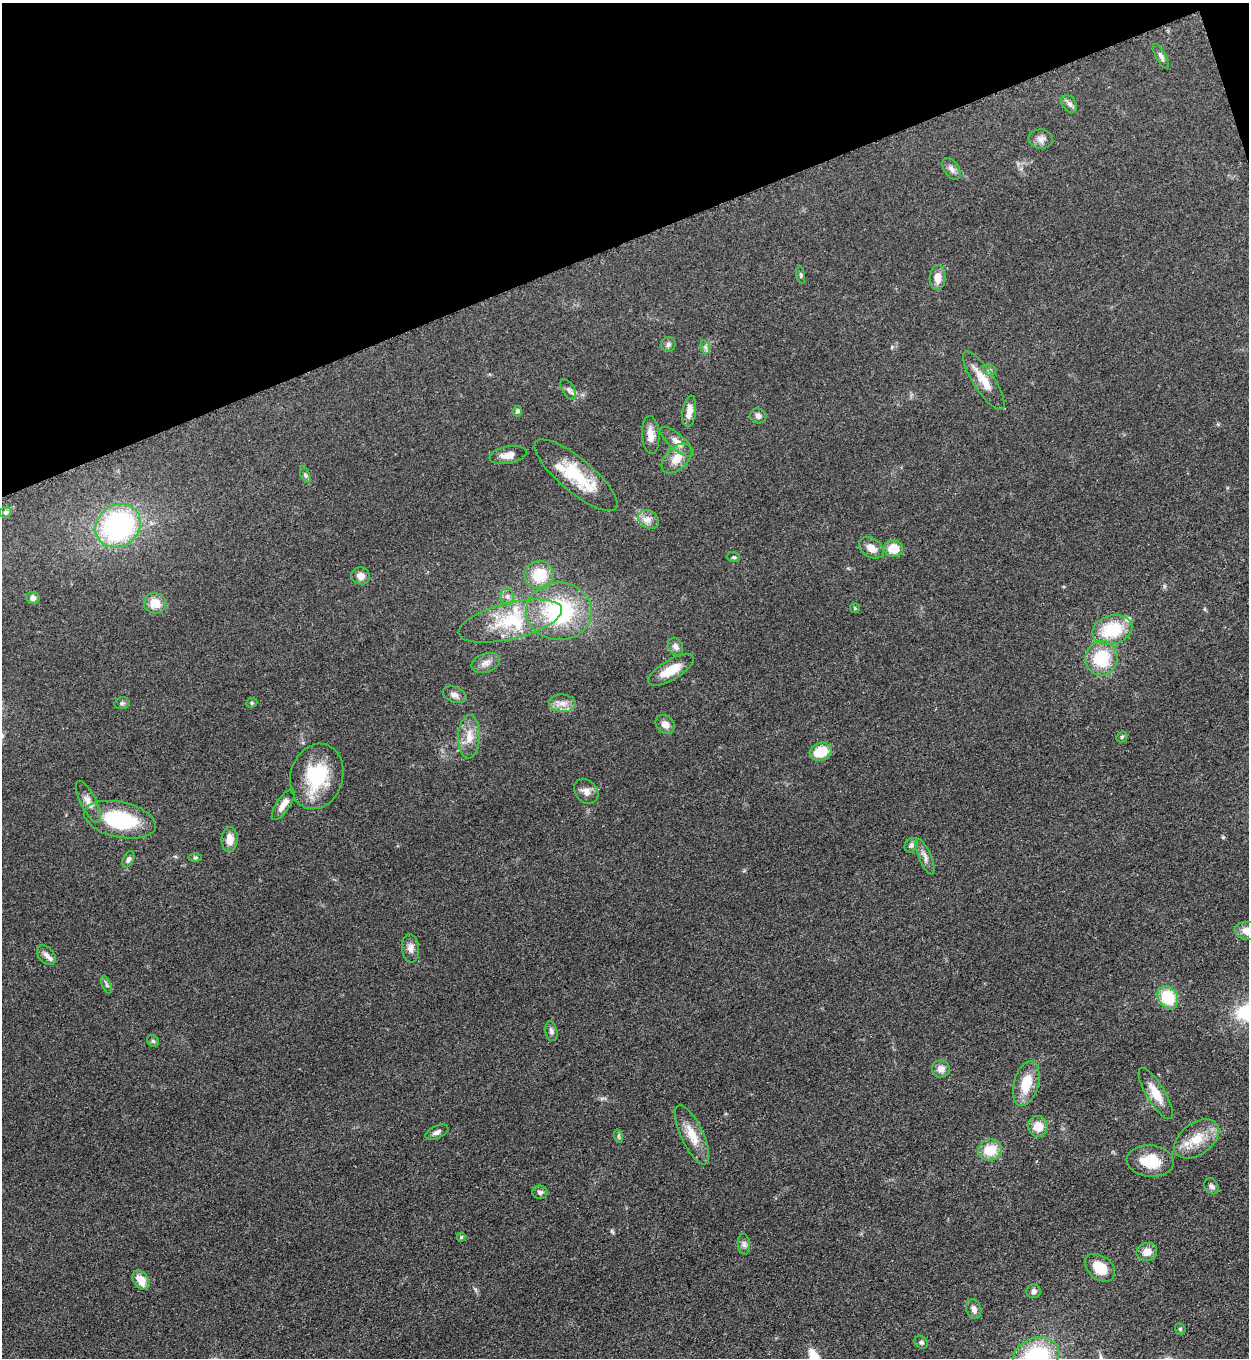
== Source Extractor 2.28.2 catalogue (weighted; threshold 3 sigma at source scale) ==
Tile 3 of 4 x 4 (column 3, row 1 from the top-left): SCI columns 2778-4024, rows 4077-5432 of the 5427 x 5440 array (HDU 1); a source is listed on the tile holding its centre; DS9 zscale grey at full resolution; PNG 1251 x 1360 px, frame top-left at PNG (2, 3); each listed source drawn as its Kron ellipse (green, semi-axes under 4 px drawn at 4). Shown black and unused: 18% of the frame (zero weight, under 3 of 5 exposures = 1% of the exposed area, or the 3 px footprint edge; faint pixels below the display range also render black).
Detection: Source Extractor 2.28.2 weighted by HDU 2 'WHT'; one run over the whole footprint, this tile lists its part. Background 0.063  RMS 0.0057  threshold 0.0256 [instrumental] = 3 sigma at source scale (4.5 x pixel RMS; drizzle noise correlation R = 1.50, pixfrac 1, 0.05/0.05 arcsec/px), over >= 5 px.
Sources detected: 90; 4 inside a brighter listed object's ellipse — not listed separately; the other 86 listed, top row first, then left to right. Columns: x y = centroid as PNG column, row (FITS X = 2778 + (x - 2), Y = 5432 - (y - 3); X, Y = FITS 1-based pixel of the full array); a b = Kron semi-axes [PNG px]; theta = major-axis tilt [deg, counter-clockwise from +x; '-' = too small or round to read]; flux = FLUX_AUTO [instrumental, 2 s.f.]
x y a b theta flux
1161 57 14 5 -61 1.8
1069 104 10 6 -52 2
1041 139 12 9 -6 3.2
952 169 12 7 -56 2.6
801 275 9 3 -81 0.83
938 278 12 8 88 5.6
668 344 7 7 - 1.7
705 347 7 4 -72 1.5
990 370 7 5 -21 1.2
984 381 34 10 -57 10
568 389 11 6 -59 1.8
517 411 5 4 - 1.5
689 411 16 6 82 5.1
758 416 8 7 - 2.2
651 435 19 8 -86 5.7
677 442 21 7 -41 4.9
508 455 19 8 12 5.1
677 458 18 11 45 7.8
305 475 9 4 -67 1.2
576 475 52 16 -40 27
5 512 6 5 - 1.4
649 519 11 8 -34 3.6
118 526 24 20 37 100
871 548 13 9 -33 5.1
893 548 10 8 -5 11
734 557 6 5 - 0.95
539 575 14 14 - 18
361 576 9 8 - 3.7
507 597 8 6 -88 2
33 598 6 6 - 1.9
155 603 11 10 - 7.5
855 608 5 5 - 0.64
559 611 33 28 -2 60
510 621 53 18 14 32
1112 630 20 14 14 25
675 647 9 7 -62 2.1
1102 658 17 16 - 24
486 663 14 9 19 3.7
671 670 25 10 31 11
455 695 12 7 -21 2.6
122 703 7 6 - 1.2
252 703 6 4 22 0.85
562 703 13 8 -4 4.4
665 724 11 8 -45 4
469 737 22 11 88 8
1122 737 6 5 - 0.73
821 752 11 8 18 14
317 776 33 26 73 34
586 791 13 11 -45 3.8
88 802 23 8 -64 4.6
283 804 18 6 56 5.4
120 820 36 17 -12 43
230 839 12 8 89 6
911 845 7 6 - 1.6
925 857 19 6 -67 3.3
195 858 6 4 0 0.91
128 859 8 5 63 1.6
1248 931 13 9 -9 6.7
410 948 14 8 -84 3.3
46 955 11 7 -47 2.6
106 985 9 3 -69 0.97
1168 997 12 9 -55 21
551 1031 10 6 -79 1.8
153 1041 6 5 - 0.96
941 1069 9 8 - 4.1
1026 1084 23 12 74 14
1156 1093 29 9 -59 9.6
1038 1126 10 10 - 8
437 1132 12 6 25 2.4
692 1135 32 11 -65 10
618 1136 7 4 -72 0.93
1197 1139 25 16 35 14
990 1150 12 10 16 13
1150 1161 23 15 -5 15
1211 1186 8 6 -61 1.7
540 1192 7 6 - 1.8
461 1237 4 4 - 0.78
744 1244 10 6 -83 1.9
1147 1252 10 9 - 5.9
1100 1268 17 11 -39 12
141 1280 10 7 -54 8.1
1034 1291 7 7 - 2
974 1309 10 7 -72 3
1180 1329 6 5 - 0.84
921 1342 7 6 - 1.5
1036 1357 24 18 23 56
Isophote crosses this tile's border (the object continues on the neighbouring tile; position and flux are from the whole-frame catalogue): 2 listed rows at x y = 1248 931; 1036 1357